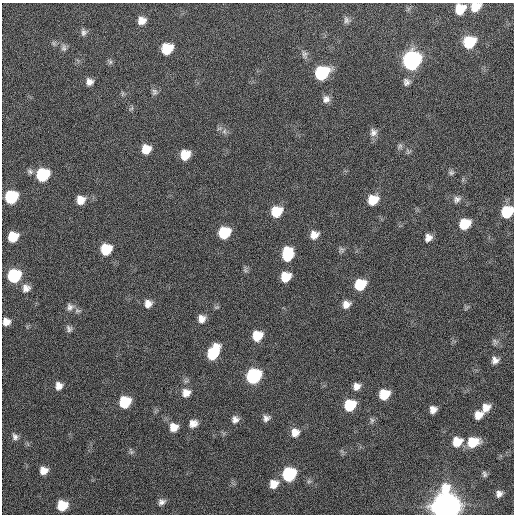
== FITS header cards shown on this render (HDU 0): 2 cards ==
NAXIS1  =                  512
NAXIS2  =                  512

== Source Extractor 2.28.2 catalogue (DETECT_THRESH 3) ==
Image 512 x 512 px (HDU 0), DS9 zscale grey, 1 PNG px = 1 image px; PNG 516 x 516 px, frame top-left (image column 1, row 512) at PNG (2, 3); no overlay
Background 20.9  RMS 3.9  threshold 11.6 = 3 sigma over >= 5 px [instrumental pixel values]
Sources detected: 83; all 83 listed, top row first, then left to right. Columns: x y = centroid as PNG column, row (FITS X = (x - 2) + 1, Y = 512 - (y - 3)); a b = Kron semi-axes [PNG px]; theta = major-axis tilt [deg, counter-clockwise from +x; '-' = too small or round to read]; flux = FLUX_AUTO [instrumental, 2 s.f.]
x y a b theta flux
475 7 10 8 28 4200
460 9 10 9 - 5600
346 20 11 7 -70 970
142 21 9 8 - 2100
84 32 9 7 -84 880
469 42 11 9 37 11000
64 48 9 7 88 810
167 49 9 8 - 7700
304 54 12 7 -79 1000
412 60 11 10 - 80000
110 62 7 6 - 540
322 73 10 9 - 21000
89 82 8 8 - 1500
406 82 9 9 - 1100
154 92 10 7 -89 870
122 93 8 4 90 410
326 99 9 9 - 1400
131 109 9 4 48 450
224 131 8 7 - 920
373 132 11 10 - 1500
400 146 9 6 61 660
146 149 9 9 - 4200
185 155 10 9 - 4800
30 171 9 8 - 920
451 173 7 6 - 600
43 175 10 9 - 18000
11 197 9 9 - 16000
457 199 10 8 36 1100
81 200 10 9 - 2900
373 200 10 9 - 5600
276 211 10 9 - 7700
507 212 9 8 - 11000
465 224 9 8 - 7100
224 233 9 8 - 12000
314 235 9 8 - 2300
13 237 9 9 - 5600
428 238 9 7 64 1600
106 249 9 9 - 8500
341 249 8 7 - 690
287 254 13 9 85 10000
245 270 7 5 -46 530
14 276 9 9 - 20000
285 277 9 8 - 5400
360 284 9 8 - 9000
26 288 11 11 - 2000
148 304 9 8 - 1900
346 304 9 7 29 1900
70 307 11 10 - 1500
201 319 9 8 - 1900
6 322 8 7 - 2000
69 329 9 7 -64 820
257 336 9 8 - 5600
495 342 9 6 -71 680
213 353 13 8 60 12000
495 360 7 7 - 1300
254 376 10 9 - 31000
59 386 9 9 - 1800
356 386 8 7 - 1600
186 393 11 10 - 2200
384 394 9 8 - 6400
125 402 9 8 - 9900
350 405 9 8 - 10000
486 407 10 8 56 2400
433 409 7 7 - 1700
478 415 9 8 - 2500
266 418 8 7 - 1100
235 419 8 8 - 1300
372 420 8 6 76 660
193 423 9 8 - 1900
174 427 10 9 - 2800
295 432 10 9 - 2500
15 437 11 8 -69 1200
457 442 10 10 - 4400
473 442 11 9 16 6700
131 451 10 5 -63 570
44 471 9 8 - 2400
289 474 9 9 - 23000
484 474 8 6 -76 680
274 484 10 10 - 3300
499 494 9 8 - 1300
162 502 10 8 35 1300
62 505 9 9 - 6900
446 507 11 10 - 620000
At the frame edge (FLAGS 8, measured only in part): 4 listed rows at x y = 475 7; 460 9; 507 212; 446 507